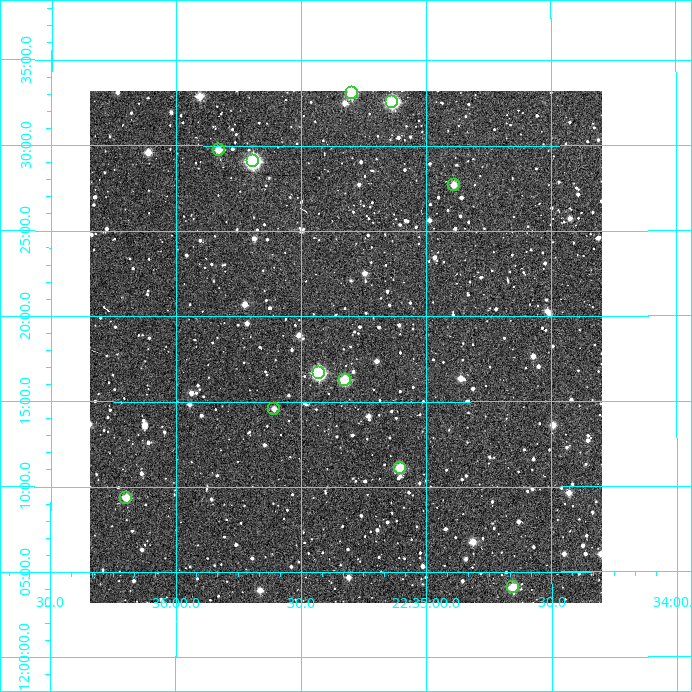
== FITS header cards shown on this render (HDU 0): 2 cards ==
NAXIS1  =                  512
NAXIS2  =                  512

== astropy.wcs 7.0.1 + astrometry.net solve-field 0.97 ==
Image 512 x 512 px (HDU 0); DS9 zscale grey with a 90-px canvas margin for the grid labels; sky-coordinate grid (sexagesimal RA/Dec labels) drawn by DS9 from the SOLVED WCS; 11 Tycho-2 reference stars matched to detected sources circled (green)
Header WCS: RA---TAN/DEC--TAN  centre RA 22:35:19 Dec +12:18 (338.83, +12.30 deg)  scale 3.52 arcsec/px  FOV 30.0' x 30.0'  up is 0 deg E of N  parity normal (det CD < 0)
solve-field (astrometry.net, Tycho-2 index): VERIFIED the header's WCS against the Tycho-2 star catalogue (verified at 2 index scales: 11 matches each, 0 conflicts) and refined it, rather than solving blind
Solved WCS: RA---TAN-SIP/DEC--TAN-SIP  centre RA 22:35:19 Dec +12:18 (338.83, +12.30 deg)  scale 3.52 arcsec/px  FOV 30.0' x 30.0'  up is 0 deg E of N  parity normal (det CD < 0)
The solver's refit moves the header's centre by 1.6 arcsec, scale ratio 0.9999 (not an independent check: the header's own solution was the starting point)
Tycho-2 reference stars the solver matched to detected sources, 11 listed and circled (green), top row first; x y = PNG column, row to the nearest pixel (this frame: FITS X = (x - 90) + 1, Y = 512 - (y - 91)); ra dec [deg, ICRS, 3 dp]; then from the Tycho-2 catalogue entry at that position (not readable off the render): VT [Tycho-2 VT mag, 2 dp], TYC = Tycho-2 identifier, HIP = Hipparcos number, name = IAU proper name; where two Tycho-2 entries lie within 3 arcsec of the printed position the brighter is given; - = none
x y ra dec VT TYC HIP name
352 93 338.824 +12.551 11.14 1157-1433-1 - -
392 102 338.784 +12.543 9.58 1157-1891-1 - -
219 150 338.957 +12.496 11.93 1154-1826-1 - -
253 161 338.923 +12.485 9.59 1154-215-1 - -
454 185 338.722 +12.462 11.83 1154-309-1 - -
319 373 338.857 +12.278 9.62 1154-325-1 - -
345 380 338.831 +12.271 11.00 1154-533-1 - -
274 409 338.902 +12.243 12.00 1154-292-1 - -
400 468 338.776 +12.185 11.11 1154-674-1 - -
126 498 339.049 +12.156 11.16 1154-1047-1 - -
513 587 338.664 +12.068 10.99 1154-966-1 - -